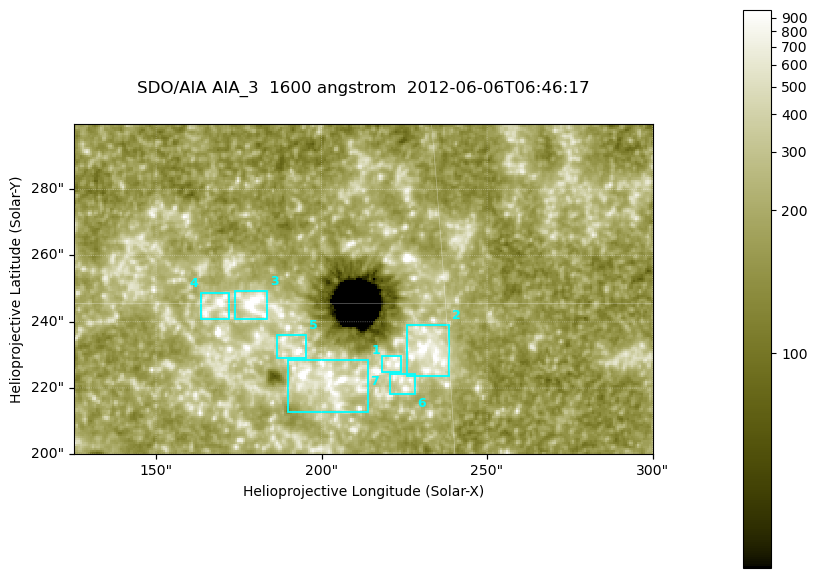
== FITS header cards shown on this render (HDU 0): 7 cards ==
TELESCOP= 'SDO/AIA '
INSTRUME= 'AIA_3   '
WAVELNTH=                 1600
WAVEUNIT= 'angstrom'
DATE-OBS= '2012-06-06T06:46:17.12'
CTYPE1  = 'HPLN-TAN'
CTYPE2  = 'HPLT-TAN'

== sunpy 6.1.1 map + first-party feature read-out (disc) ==
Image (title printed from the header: SDO/AIA AIA_3  1600 angstrom  2012-06-06T06:46:17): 287 x 164 px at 0.609 arcsec/px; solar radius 946 arcsec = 1552 px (partial field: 0.6% of the solar disc is inside the frame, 100% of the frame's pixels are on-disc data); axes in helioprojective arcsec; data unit not stated in the header (colour bar unlabelled)
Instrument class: DISC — disc imager (sunpy class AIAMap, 1600 A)
Bright regions (active regions / flare kernels): reference = the on-disc median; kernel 3 px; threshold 5 sigma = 332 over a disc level ~183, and >= 1.15x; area >= 47 px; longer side >= 3 px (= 1.8 arcsec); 7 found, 7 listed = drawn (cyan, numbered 1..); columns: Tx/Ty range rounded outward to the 2 arcsec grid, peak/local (2 s.f.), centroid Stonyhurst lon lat
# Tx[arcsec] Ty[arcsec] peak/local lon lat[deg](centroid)
1 190..214 212..230 7.2 +13 +14
2 224..240 224..240 6.7 +15 +14
3 174..184 240..250 7.2 +11 +15
4 162..172 240..250 6.5 +11 +15
5 186..196 228..236 6.3 +12 +14
6 220..228 218..226 4.6 +14 +14
7 218..224 224..230 4.6 +14 +14